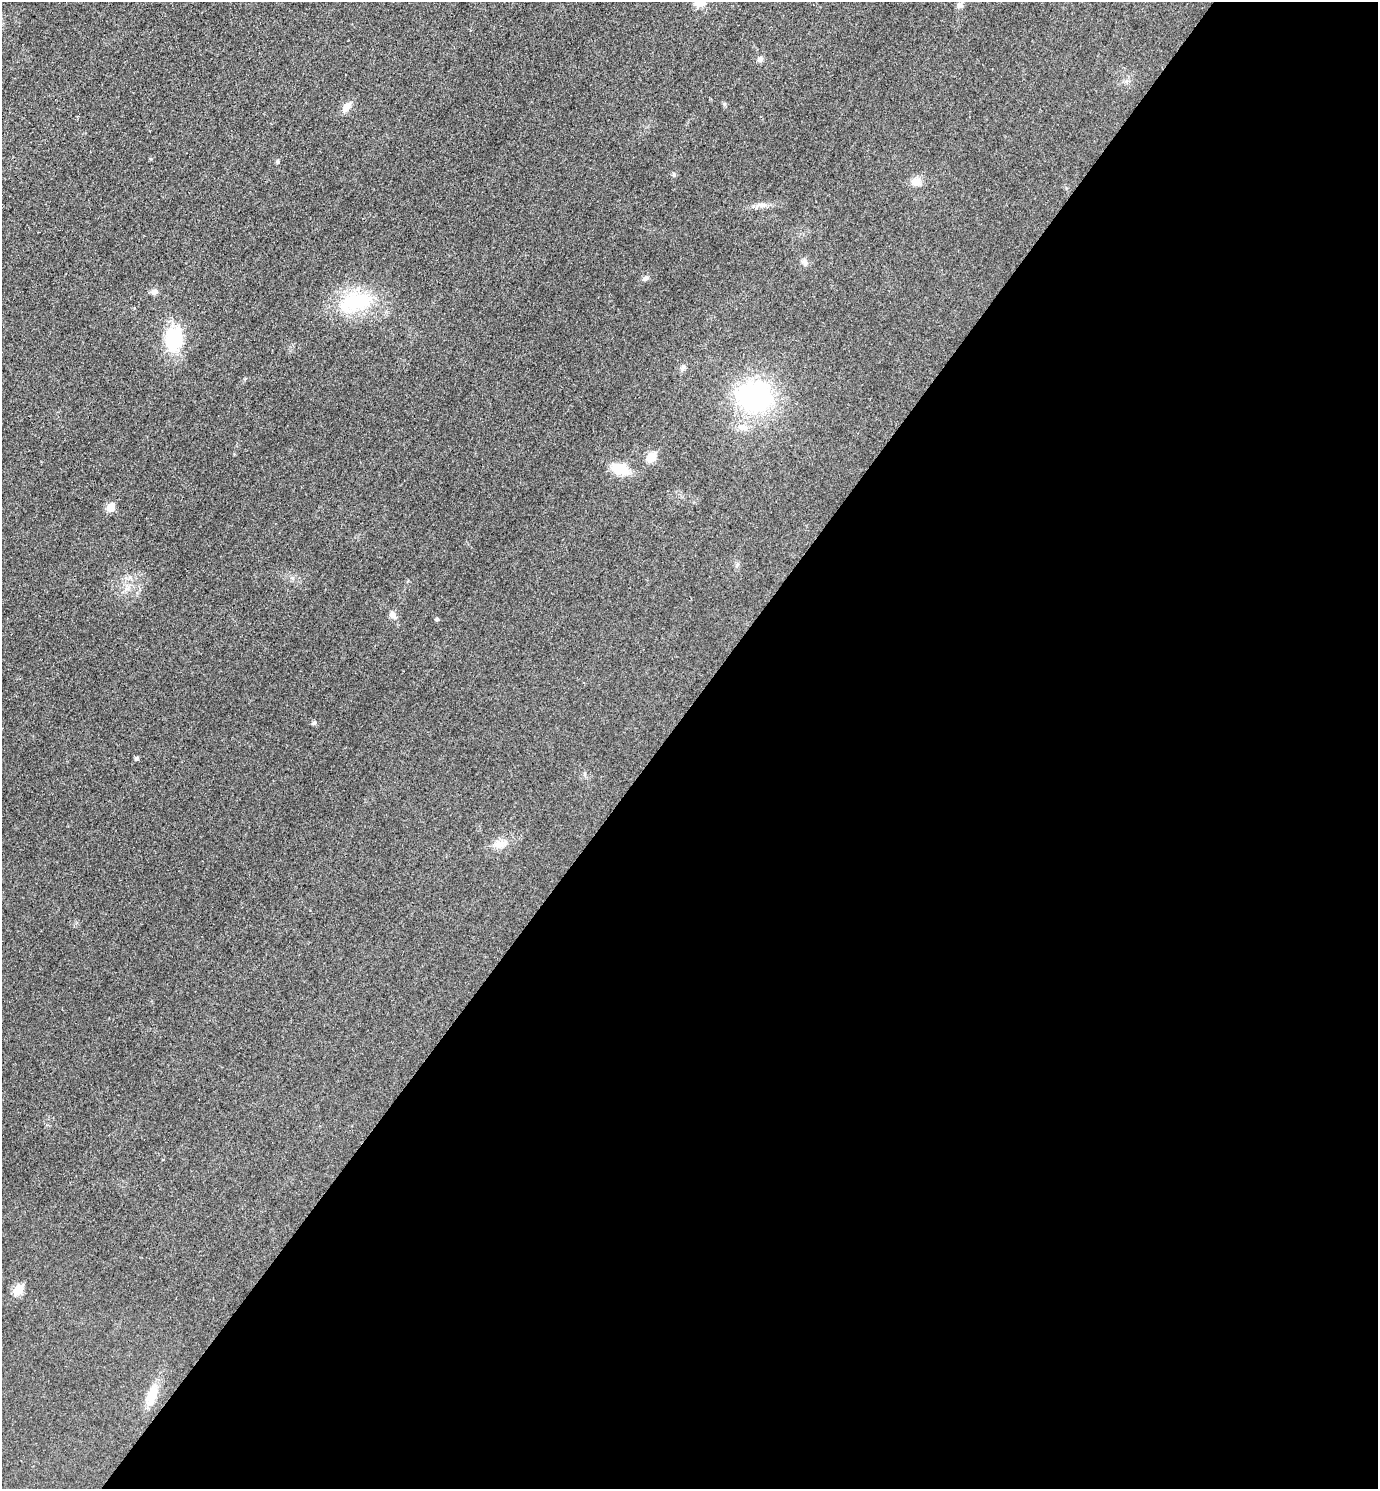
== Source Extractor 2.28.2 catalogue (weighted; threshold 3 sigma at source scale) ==
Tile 12 of 4 x 4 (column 4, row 3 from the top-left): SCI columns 4292-5667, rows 1503-2989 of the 5978 x 5975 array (HDU 1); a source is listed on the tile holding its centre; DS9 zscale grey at full resolution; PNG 1380 x 1491 px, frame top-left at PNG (2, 2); no overlay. Shown black and unused: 52% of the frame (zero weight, under 3 of 4 exposures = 1% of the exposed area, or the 3 px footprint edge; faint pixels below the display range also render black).
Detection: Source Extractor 2.28.2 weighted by HDU 2 'WHT'; one run over the whole footprint, this tile lists its part. Background 0.0434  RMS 0.0064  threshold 0.029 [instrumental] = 3 sigma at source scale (4.5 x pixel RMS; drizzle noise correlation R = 1.50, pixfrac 1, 0.05/0.05 arcsec/px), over >= 5 px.
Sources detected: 27; all 27 listed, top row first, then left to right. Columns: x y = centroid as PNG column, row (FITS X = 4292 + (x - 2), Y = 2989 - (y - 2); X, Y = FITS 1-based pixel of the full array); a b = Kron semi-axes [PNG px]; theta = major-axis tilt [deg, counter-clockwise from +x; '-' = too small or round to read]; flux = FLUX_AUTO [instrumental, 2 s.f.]
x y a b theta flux
960 5 8 8 - 2.6
760 59 8 7 - 2.3
724 104 6 4 -72 0.91
346 107 13 8 50 5.8
278 161 7 3 -90 0.87
674 174 7 5 -89 1.1
916 181 12 11 - 5.7
761 205 18 7 3 4.1
804 262 10 7 -46 2.5
645 278 10 6 30 2.1
154 292 9 8 - 2.5
356 302 46 24 17 48
174 339 24 18 78 40
683 368 9 7 60 2
755 397 38 31 0 110
742 427 16 10 -15 6.2
651 457 6 5 - 23
620 469 16 10 -19 20
111 507 6 5 - 15
127 588 7 4 19 1.8
393 615 11 8 -55 3.3
437 619 5 4 - 1.1
314 723 6 5 - 1.3
136 758 5 4 - 1.4
499 844 15 11 1 6.3
18 1289 6 5 - 23
151 1395 32 12 70 13
Unlisted compact peaks at least as high as the median listed source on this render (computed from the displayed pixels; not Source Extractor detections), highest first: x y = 151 159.